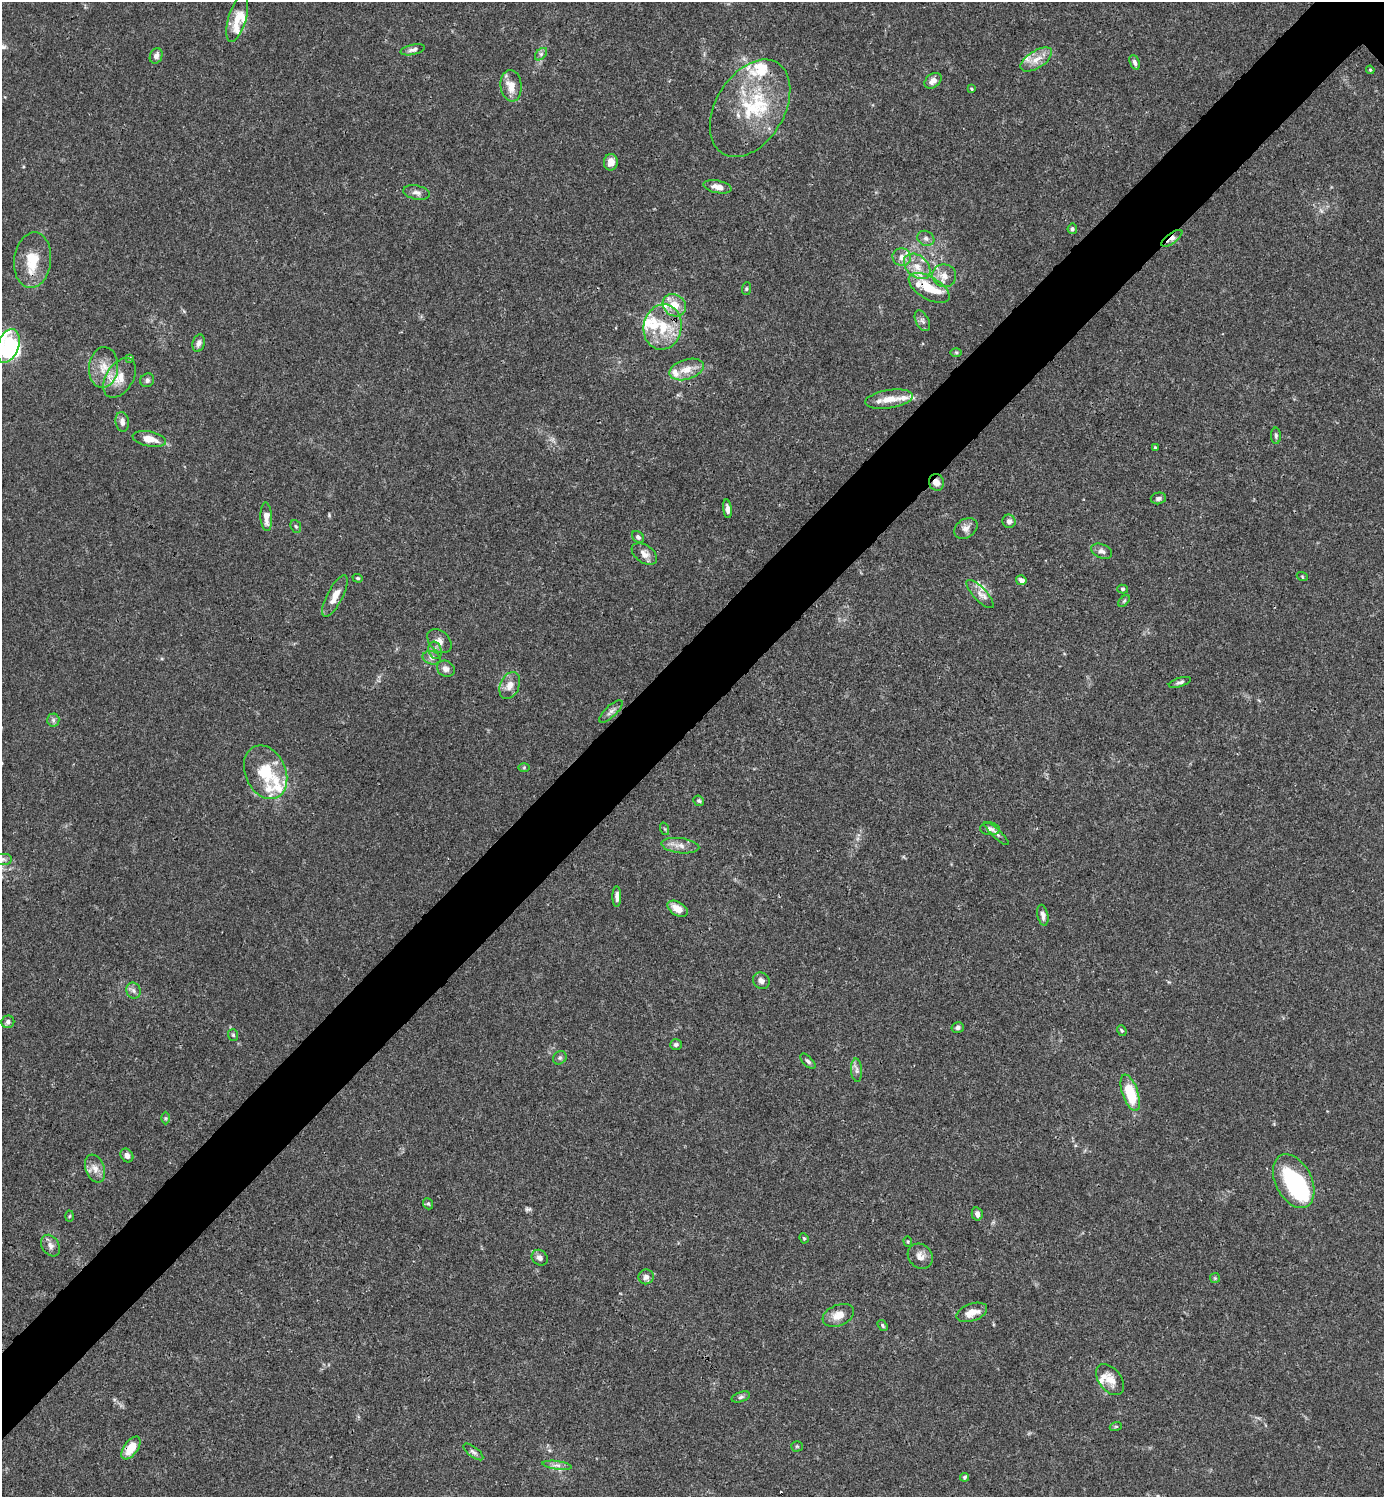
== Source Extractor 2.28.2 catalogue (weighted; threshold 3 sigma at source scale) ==
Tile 7 of 4 x 4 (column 3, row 2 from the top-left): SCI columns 3062-4443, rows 2990-4484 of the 5981 x 5982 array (HDU 1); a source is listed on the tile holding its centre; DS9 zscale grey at full resolution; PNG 1386 x 1499 px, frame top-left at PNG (2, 2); each listed source drawn as its Kron ellipse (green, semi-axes under 4 px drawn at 4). Shown black and unused: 6% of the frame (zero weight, under 3 of 4 exposures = <1% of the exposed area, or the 3 px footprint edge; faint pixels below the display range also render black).
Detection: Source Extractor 2.28.2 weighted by HDU 2 'WHT'; one run over the whole footprint, this tile lists its part. Background 0.0151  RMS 0.0022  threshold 0.00971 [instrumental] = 3 sigma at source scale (4.5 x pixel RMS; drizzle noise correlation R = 1.50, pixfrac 1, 0.05/0.05 arcsec/px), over >= 5 px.
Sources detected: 138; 2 inside a brighter object's white glare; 1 cosmic-ray / hot-pixel residue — neither listed nor drawn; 24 inside a brighter listed object's ellipse — not listed separately; the other 111 listed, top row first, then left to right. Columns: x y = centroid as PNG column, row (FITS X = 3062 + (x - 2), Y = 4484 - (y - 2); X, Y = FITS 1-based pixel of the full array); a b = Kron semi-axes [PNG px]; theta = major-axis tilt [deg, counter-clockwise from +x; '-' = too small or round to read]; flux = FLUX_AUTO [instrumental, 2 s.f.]
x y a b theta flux
237 19 24 9 74 3.1
413 50 12 5 12 0.74
541 54 7 4 45 0.53
156 56 8 6 68 1
1036 59 18 8 32 2.4
1135 62 7 4 -68 0.68
1370 70 4 3 - 0.23
933 81 9 6 39 1.4
511 86 16 10 -84 2.6
971 89 4 3 - 0.22
750 108 53 34 59 17
611 162 8 7 - 1.7
717 187 14 6 -11 1.5
416 193 13 7 -12 1
1072 229 5 4 - 0.45
926 238 9 7 -29 0.75
1172 238 12 5 36 1.5
902 257 9 9 - 1.4
33 260 28 18 83 6.1
917 266 15 10 -42 2.8
944 276 12 11 - 2
929 288 23 11 -31 5.2
746 289 6 4 84 0.31
674 305 12 10 -38 3.5
922 321 11 6 -63 0.76
663 327 23 19 78 7.8
199 343 9 6 74 0.84
8 346 17 10 69 6.6
956 352 6 4 -1 0.29
130 358 4 3 - 0.33
103 367 20 14 85 3.6
686 369 18 10 17 2.9
120 378 22 13 58 3.3
147 380 7 6 - 0.64
889 399 24 9 9 3.4
122 422 10 6 -81 1.1
1276 436 8 5 -88 0.43
149 439 17 7 -11 2.9
1155 447 4 3 - 0.23
936 482 8 7 - 1.5
1158 498 8 5 14 0.62
727 509 9 4 -83 0.85
266 517 14 6 -87 2.1
1009 521 6 6 - 0.79
296 526 6 5 - 0.34
966 528 12 9 34 1.3
638 537 7 5 -43 0.54
1102 551 11 7 -24 0.91
644 554 14 8 -35 1.5
1302 576 5 3 - 0.21
358 578 5 4 - 0.28
1021 580 5 4 - 1
1123 589 5 4 - 0.34
980 594 18 6 -46 1.6
335 596 23 7 62 2.5
1124 601 7 4 45 0.34
439 641 14 10 -45 1.4
435 650 9 6 -72 0.86
432 658 9 6 -15 0.77
446 669 9 7 -32 1
1180 682 11 4 17 0.62
510 685 14 9 67 1.9
611 711 15 5 44 0.93
53 720 6 6 - 0.55
524 767 6 4 1 0.26
266 772 28 20 -66 8.7
699 801 6 5 - 0.36
665 829 6 4 -71 0.3
990 829 10 6 -5 0.9
997 834 16 4 -43 0.73
680 846 19 7 -7 1.7
3 859 9 5 2 0.65
617 897 10 4 -89 1
678 909 11 6 -32 2.7
1043 915 10 5 -79 0.94
761 981 9 8 - 0.89
133 991 8 7 - 0.76
8 1022 6 6 - 0.75
958 1027 6 5 - 0.67
1122 1030 5 4 - 0.29
233 1035 6 5 - 0.37
676 1045 6 5 - 0.48
560 1058 7 6 - 0.46
808 1061 9 4 -45 0.53
857 1070 11 5 -85 0.75
1130 1093 19 8 -71 8.7
165 1118 6 4 90 0.3
127 1155 7 6 - 1
95 1168 14 9 -69 1.8
1294 1181 28 18 -63 20
428 1204 6 5 - 0.36
977 1214 7 5 -76 0.95
69 1216 5 3 - 0.21
804 1238 5 4 - 0.28
908 1241 5 4 - 0.23
50 1246 11 8 -57 1.2
920 1256 13 11 -46 1.6
540 1258 8 7 - 0.9
646 1277 7 7 - 0.98
1215 1278 5 5 - 0.27
972 1312 16 8 19 2.5
838 1315 16 10 22 2.5
883 1325 6 4 -55 0.37
1110 1380 17 11 -52 2.5
741 1397 9 5 19 0.5
1116 1426 6 4 19 0.26
797 1446 5 5 - 0.31
131 1448 13 7 54 4.1
473 1452 12 5 -38 0.64
557 1465 14 4 -8 0.88
965 1477 4 4 - 0.35
Overlapping masked pixels (flux is a lower limit): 4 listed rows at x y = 1172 238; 929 288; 936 482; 131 1448
Isophote crosses this tile's border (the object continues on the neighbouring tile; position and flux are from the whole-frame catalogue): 1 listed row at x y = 3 859